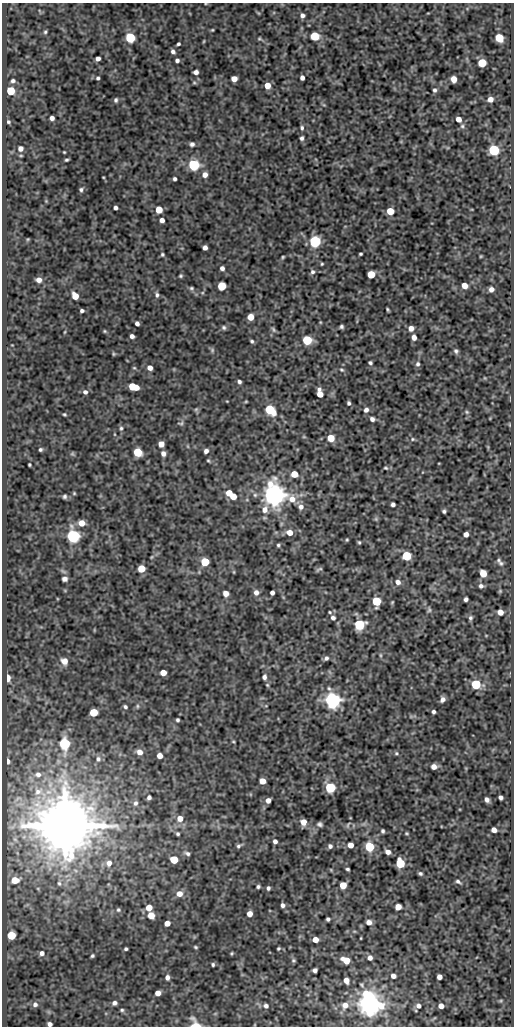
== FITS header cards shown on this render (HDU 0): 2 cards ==
NAXIS1  =                  512
NAXIS2  =                 1024

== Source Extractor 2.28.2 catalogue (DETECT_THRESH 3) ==
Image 512 x 1024 px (HDU 0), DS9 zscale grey, 1 PNG px = 1 image px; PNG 516 x 1028 px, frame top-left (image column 1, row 1024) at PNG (2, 3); no overlay
Background 88.2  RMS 0.59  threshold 1.78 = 3 sigma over >= 5 px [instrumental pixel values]
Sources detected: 247; all 247 listed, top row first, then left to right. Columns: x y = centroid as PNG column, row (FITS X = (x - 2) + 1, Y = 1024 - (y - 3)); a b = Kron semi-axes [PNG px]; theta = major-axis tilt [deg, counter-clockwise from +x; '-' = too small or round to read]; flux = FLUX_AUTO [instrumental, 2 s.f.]
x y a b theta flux
302 15 4 4 - 120
212 30 4 3 - 37
45 32 4 4 - 54
314 36 5 5 - 1900
130 38 5 5 - 3300
499 38 6 5 - 1100
259 39 6 4 0 47
204 41 5 3 - 31
178 44 3 3 - 63
173 51 5 4 - 110
98 59 4 4 - 160
177 60 4 4 - 100
482 63 5 5 - 1300
196 72 5 4 - 140
98 78 3 3 - 65
302 78 4 4 - 140
234 79 5 5 - 310
453 79 5 5 - 360
13 81 4 3 - 87
267 85 5 5 - 390
434 90 5 5 - 87
10 91 5 5 - 1700
490 99 5 4 - 230
116 100 5 4 - 76
52 118 4 4 - 160
459 119 5 4 - 280
8 122 3 3 - 55
462 126 5 5 - 71
302 128 6 5 - 74
302 138 4 4 - 88
192 144 5 5 - 100
20 148 6 6 - 170
494 150 6 5 - 3900
64 152 3 2 - 31
66 160 4 3 - 55
194 165 6 5 - 4700
205 175 5 5 - 210
103 177 3 2 - 30
175 179 4 3 - 84
81 190 5 5 - 79
116 208 4 4 - 110
159 210 5 5 - 720
390 211 5 5 - 800
162 220 4 4 - 190
315 242 5 5 - 6200
205 248 4 4 - 180
162 254 4 4 - 55
360 254 3 3 - 55
283 257 4 3 - 45
322 264 4 3 - 41
222 268 4 4 - 130
312 272 6 6 - 96
371 274 5 5 - 960
181 276 4 4 - 52
39 280 5 5 - 200
465 285 5 4 - 340
222 286 5 5 - 1400
191 288 6 5 - 65
491 289 5 5 - 170
157 295 6 5 - 90
75 296 6 5 - 500
387 309 4 3 - 47
82 311 4 3 - 91
250 317 5 5 - 560
320 322 5 3 - 34
137 323 4 4 - 130
341 326 4 4 - 76
224 327 6 5 - 77
411 328 5 5 - 200
273 329 8 4 -54 68
105 331 4 4 - 42
132 336 4 4 - 140
414 337 5 4 - 220
307 340 5 5 - 2500
252 341 4 4 - 61
212 350 6 5 - 67
456 351 7 5 -53 89
114 354 5 4 - 45
370 363 4 3 - 68
418 364 6 5 - 95
134 368 5 3 - 38
150 368 5 4 - 240
341 370 6 4 -4 52
239 382 4 3 - 89
133 387 8 5 -15 1300
319 389 6 5 - 110
85 392 5 5 - 130
320 394 6 5 - 380
246 401 5 3 - 34
349 403 4 3 - 75
196 409 6 4 43 52
270 409 7 5 -41 2300
366 410 5 5 - 120
467 412 5 5 - 56
64 414 4 3 - 47
372 419 5 4 - 120
181 423 8 4 0 59
121 428 6 5 - 70
304 437 6 3 -18 37
331 438 5 5 - 770
412 439 5 4 - 52
161 444 5 5 - 340
40 449 4 3 - 65
206 451 4 4 - 140
137 452 5 5 - 1700
72 454 6 4 18 50
163 454 5 5 - 170
208 461 4 3 - 43
29 465 3 3 - 45
386 468 6 4 -16 51
294 474 5 5 - 610
74 493 4 4 - 38
229 493 5 5 - 480
274 495 8 7 - 43000
65 496 4 4 - 77
233 496 5 5 - 480
393 504 4 4 - 110
301 507 7 7 - 180
265 509 10 8 74 310
444 511 4 4 - 71
376 519 6 5 - 56
81 523 5 5 - 420
289 532 6 5 - 370
466 534 4 4 - 210
73 536 6 5 - 10000
347 540 4 3 - 41
359 542 4 3 - 46
278 545 4 4 - 57
406 556 5 5 - 2200
499 560 6 6 - 74
205 562 5 5 - 1700
501 563 6 6 - 82
141 569 5 5 - 890
319 569 9 3 30 59
234 572 5 3 - 35
483 573 6 5 - 500
65 579 5 5 - 130
398 582 7 6 - 180
481 586 6 6 - 110
256 592 6 6 - 190
226 593 5 5 - 290
272 593 4 4 - 140
466 599 4 4 - 100
376 601 6 5 - 1900
429 610 7 5 89 73
330 612 4 3 - 37
500 612 5 5 - 330
333 618 6 5 - 98
470 618 6 5 - 85
359 625 6 5 - 4000
380 655 6 4 -89 49
326 658 6 5 - 100
64 661 7 7 - 270
163 673 5 4 - 470
264 677 6 5 - 120
7 678 5 3 - 840
476 684 5 5 - 2500
267 685 5 4 - 43
443 699 5 4 - 150
333 700 6 6 - 17000
137 706 6 4 -90 56
125 707 4 4 - 77
93 712 5 5 - 1200
433 712 4 3 - 86
178 720 4 4 - 69
233 742 4 3 - 38
64 744 10 7 -89 1400
139 752 6 6 - 280
396 753 5 4 - 52
160 756 5 4 - 280
98 759 8 7 - 140
8 761 4 3 - 150
434 767 5 5 - 220
38 774 7 6 - 140
262 781 5 5 - 460
330 788 5 5 - 3700
38 791 10 8 14 270
149 797 4 4 - 100
501 797 4 4 - 120
268 800 5 4 - 200
487 800 5 4 - 140
135 803 7 6 - 120
180 818 6 6 - 340
303 822 6 5 - 340
320 824 6 5 - 91
348 825 9 4 68 73
65 826 15 14 - 270000
494 830 5 4 - 200
383 831 4 3 - 69
406 833 4 3 - 40
178 834 4 3 - 63
275 841 4 4 - 130
350 845 5 4 - 290
239 846 8 5 28 90
330 846 5 5 - 110
369 847 5 5 - 2400
388 852 6 4 -33 180
187 853 8 5 -25 100
174 860 5 5 - 1300
109 863 9 8 - 270
400 863 6 5 - 2100
347 869 4 3 - 61
420 873 4 3 - 66
15 880 5 5 - 550
458 881 5 3 - 82
59 883 6 4 -73 58
343 885 5 5 - 630
258 887 4 3 - 69
268 888 4 3 - 83
179 894 7 6 - 330
283 905 4 4 - 120
149 907 5 5 - 510
398 907 5 5 - 400
118 910 6 5 - 68
249 914 5 5 - 300
151 915 5 5 - 640
328 919 4 4 - 80
369 922 6 5 - 170
167 923 5 4 - 360
11 935 5 5 - 1400
315 940 5 4 - 340
196 947 4 3 - 48
278 948 3 3 - 48
126 949 3 3 - 61
42 953 6 5 - 140
232 953 4 4 - 43
92 956 4 3 - 59
370 958 5 5 - 170
293 960 6 5 - 58
346 960 7 5 -25 740
213 964 4 3 - 57
315 970 4 4 - 130
393 976 5 4 - 170
167 977 5 4 - 150
439 977 5 4 - 210
346 980 5 4 - 330
158 993 5 4 - 280
114 1003 5 4 - 120
35 1004 6 6 - 110
369 1004 7 7 - 49000
345 1005 9 8 - 300
266 1006 6 6 - 110
418 1006 5 5 - 130
441 1006 5 4 - 270
122 1010 5 4 - 59
50 1024 4 4 - 130
195 1024 12 8 -56 450
At the frame edge (FLAGS 8, measured only in part): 2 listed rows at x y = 50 1024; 195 1024